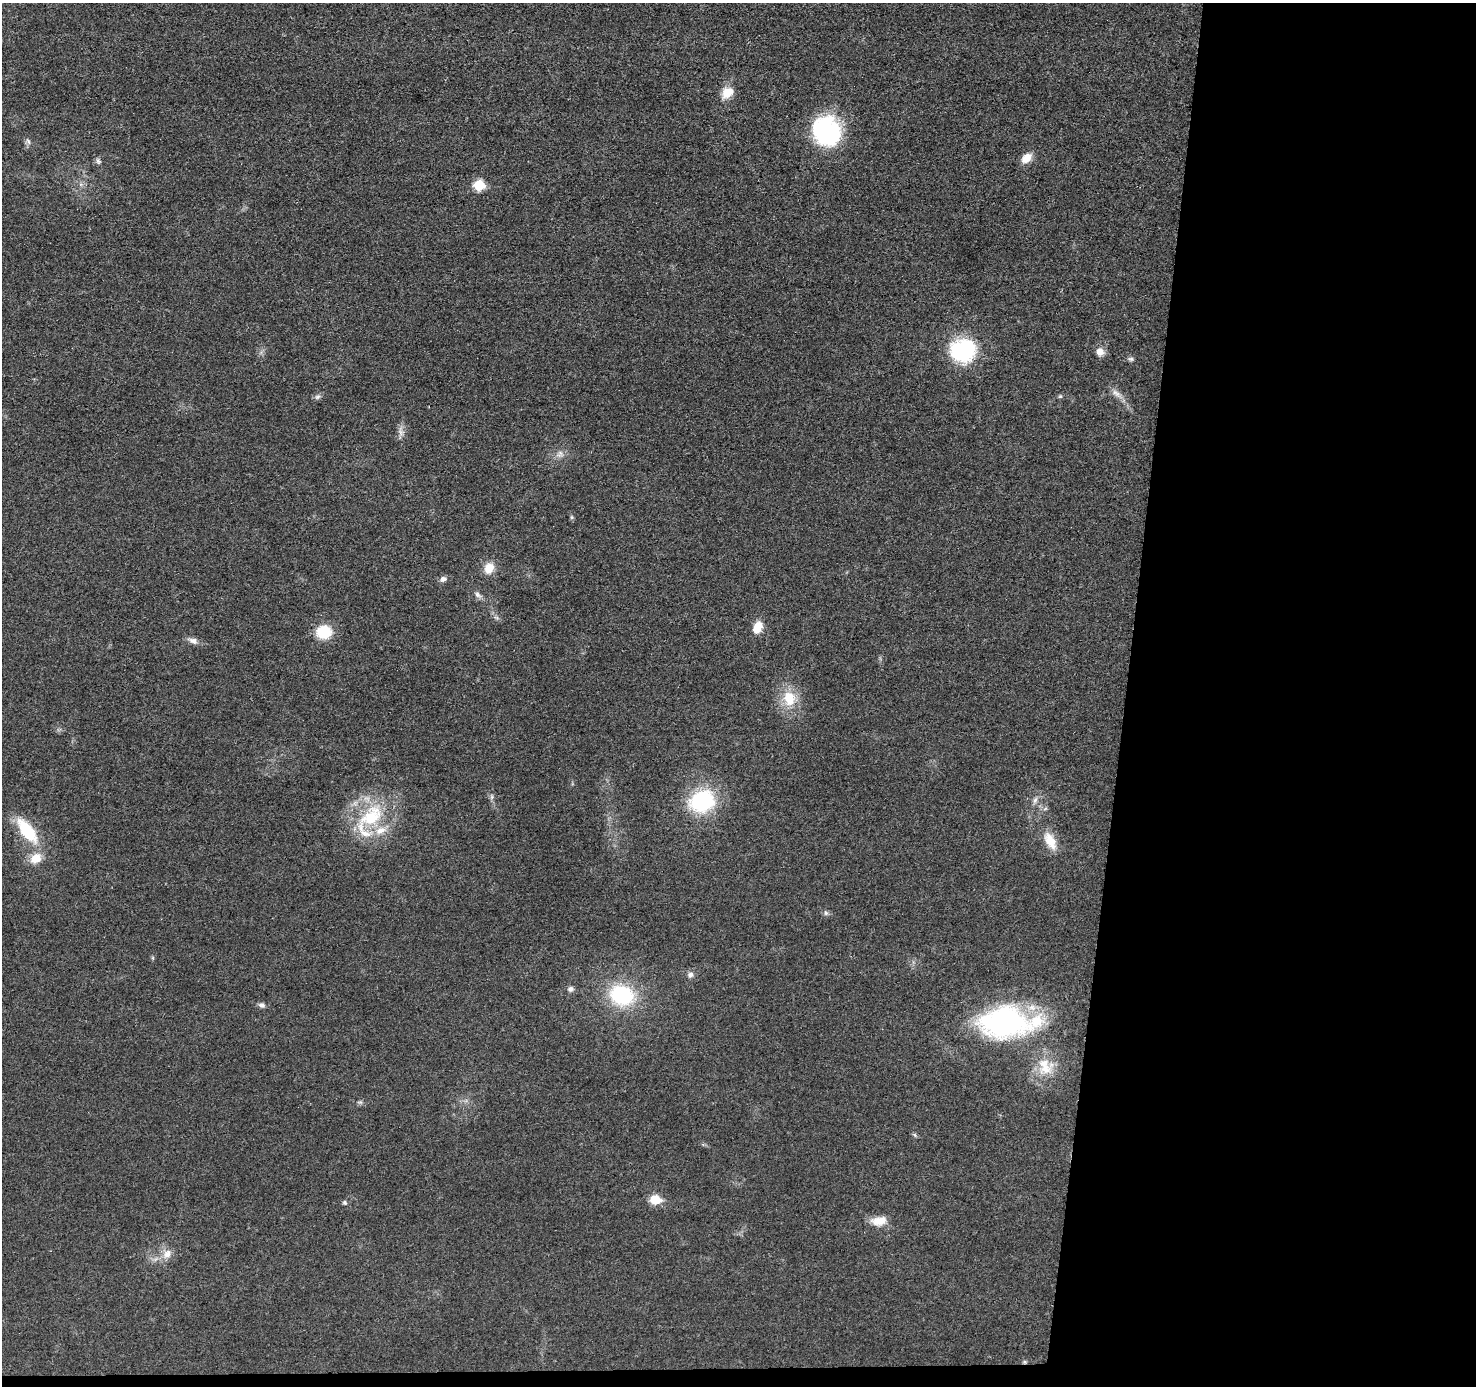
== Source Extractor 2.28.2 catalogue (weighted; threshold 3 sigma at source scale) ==
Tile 9 of 3 x 3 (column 3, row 3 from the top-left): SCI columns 2954-4427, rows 205-1588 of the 4431 x 4457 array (HDU 1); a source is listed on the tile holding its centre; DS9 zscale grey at full resolution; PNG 1478 x 1388 px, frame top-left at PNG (2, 3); no overlay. Shown black and unused: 25% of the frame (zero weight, under 3 of 5 exposures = <1% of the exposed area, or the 3 px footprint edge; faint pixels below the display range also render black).
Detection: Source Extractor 2.28.2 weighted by HDU 2 'WHT'; one run over the whole footprint, this tile lists its part. Background 0.0184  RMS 0.005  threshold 0.0224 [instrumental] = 3 sigma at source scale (4.5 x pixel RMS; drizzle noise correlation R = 1.50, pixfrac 1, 0.05/0.05 arcsec/px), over >= 5 px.
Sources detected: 50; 4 inside a brighter listed object's ellipse — not listed separately; the other 46 listed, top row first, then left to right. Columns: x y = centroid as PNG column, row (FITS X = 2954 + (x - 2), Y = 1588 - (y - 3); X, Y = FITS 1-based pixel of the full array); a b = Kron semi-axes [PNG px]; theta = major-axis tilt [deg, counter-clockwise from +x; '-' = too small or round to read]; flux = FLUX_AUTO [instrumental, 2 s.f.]
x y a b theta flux
727 93 15 12 32 7.3
826 131 33 30 -55 54
28 141 10 5 -65 1.5
1027 158 12 8 41 6.5
98 161 9 6 -63 1.4
479 185 6 6 - 27
963 350 28 25 6 41
1100 352 10 9 - 3.9
1131 359 7 5 -14 1.1
1117 394 20 7 -38 3.8
1060 396 6 5 - 0.78
317 397 8 6 30 1.4
401 431 16 7 -80 2.8
560 454 12 10 35 3.3
572 517 6 5 - 0.78
489 568 13 10 68 7.3
443 579 9 7 25 1.9
478 595 12 6 -39 2
496 617 8 4 -19 1
758 627 14 9 68 7.1
324 632 14 12 4 18
193 641 15 7 -16 2.9
789 698 21 17 -78 14
492 797 7 4 90 1
1035 800 11 6 73 2.1
702 801 24 20 24 48
1045 809 7 4 20 0.89
371 816 43 27 45 37
27 830 27 12 -53 27
1050 841 23 12 -62 9.6
36 858 14 11 35 8
826 913 7 6 - 1.2
153 958 6 4 90 0.63
690 975 9 8 - 2.1
570 989 7 7 - 1.7
622 995 26 21 -19 41
262 1005 8 7 - 1.7
1004 1022 59 36 0 100
1045 1069 25 15 14 11
360 1102 7 5 10 1.1
914 1135 7 4 -47 0.81
655 1199 7 6 - 20
345 1203 7 6 - 0.95
879 1221 21 12 6 7.3
167 1254 15 11 48 5.2
1024 1362 5 5 - 0.81
Overlapping masked pixels (flux is a lower limit): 1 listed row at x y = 1024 1362